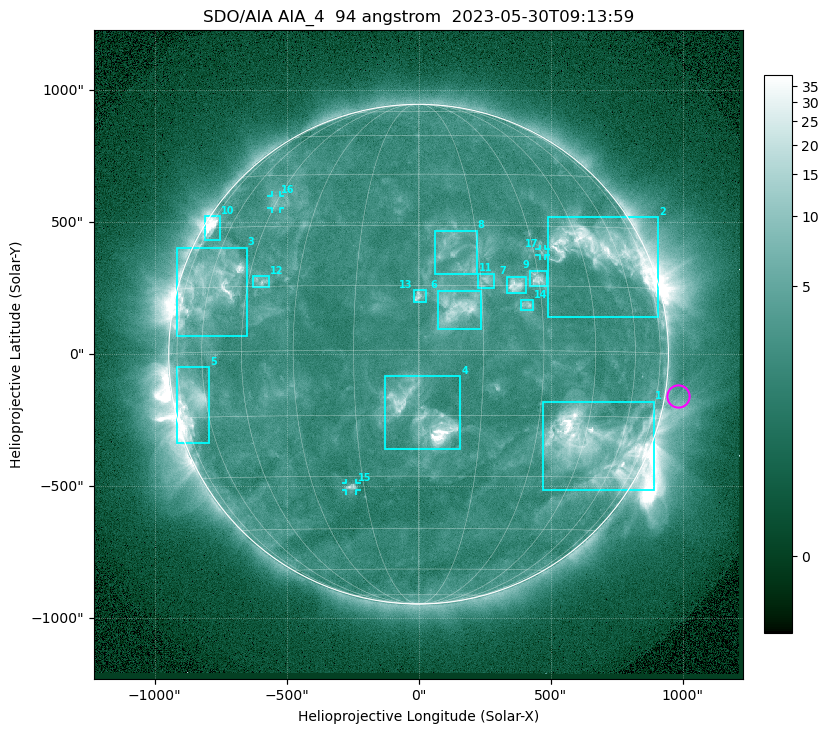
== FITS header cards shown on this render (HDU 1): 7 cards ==
TELESCOP= 'SDO/AIA '           / For AIA: SDO/AIA
INSTRUME= 'AIA_4   '           / For AIA: AIA_ATA1, AIA_ATA2, AIA_ATA3 or AIA_AT
WAVELNTH=                   94 / [angstrom] Wavelength
WAVEUNIT= 'angstrom'           / Wavelength unit: angstrom
DATE-OBS= '2023-05-30T09:13:59.130' / [ISO] Date when observation started; ISO 8
CTYPE1  = 'HPLN-TAN'           / CTYPE1: HPLN
CTYPE2  = 'HPLT-TAN'           / CTYPE2: HPLT

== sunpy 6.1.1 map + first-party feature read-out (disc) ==
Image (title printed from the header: SDO/AIA AIA_4  94 angstrom  2023-05-30T09:13:59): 1024 x 1024 px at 2.4 arcsec/px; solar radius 947 arcsec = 394 px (full disc in frame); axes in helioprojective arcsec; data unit not stated in the header (colour bar unlabelled)
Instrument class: DISC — disc imager (sunpy class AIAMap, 94 A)
Bright regions (active regions / flare kernels): reference = the median radial profile (limb darkening/brightening removed); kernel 9 px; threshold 5 sigma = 3.83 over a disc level ~2.55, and >= 1.15x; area >= 12 px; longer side >= 9 px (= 22 arcsec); searched inside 0.97 R_sun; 17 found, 17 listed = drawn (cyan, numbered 1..; 3 of them under ~33 arcsec drawn as corner ticks so the feature stays visible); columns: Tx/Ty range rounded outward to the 5 arcsec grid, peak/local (2 s.f.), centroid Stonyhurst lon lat
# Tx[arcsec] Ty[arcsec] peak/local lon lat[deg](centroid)
1 470..895 -515..-180 17 +49 -22
2 490..910 140..520 12 +52 +24
3 -915..-650 70..405 9.6 -60 +15
4 -130..160 -360..-85 19 +1 -15
5 -920..-795 -335..-50 7.7 -67 -11
6 75..235 95..240 7.3 +9 +10
7 335..405 230..295 7.7 +24 +15
8 60..220 305..470 3.7 +9 +22
9 420..485 260..320 6.8 +30 +17
10 -810..-750 430..525 13 -71 +30
11 225..285 250..305 4.7 +16 +16
12 -630..-565 255..295 4.2 -41 +16
13 -20..30 200..245 4.3 +0 +13
14 385..435 165..205 4.2 +26 +10
15 -275..-235 -515..-490 4.9 -19 -33
16 -560..-525 550..600 3.1 -45 +37
17 455..480 375..400 3.1 +33 +23
Off-limb structures (1.02-1.3 R_sun): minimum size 162 px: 2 found; the strongest spans PA ~225..305 deg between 1.02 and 1.3 R_sun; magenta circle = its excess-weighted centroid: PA ~260 deg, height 1.05 R_sun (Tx ~985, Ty ~-155 arcsec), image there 1.5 x the reference